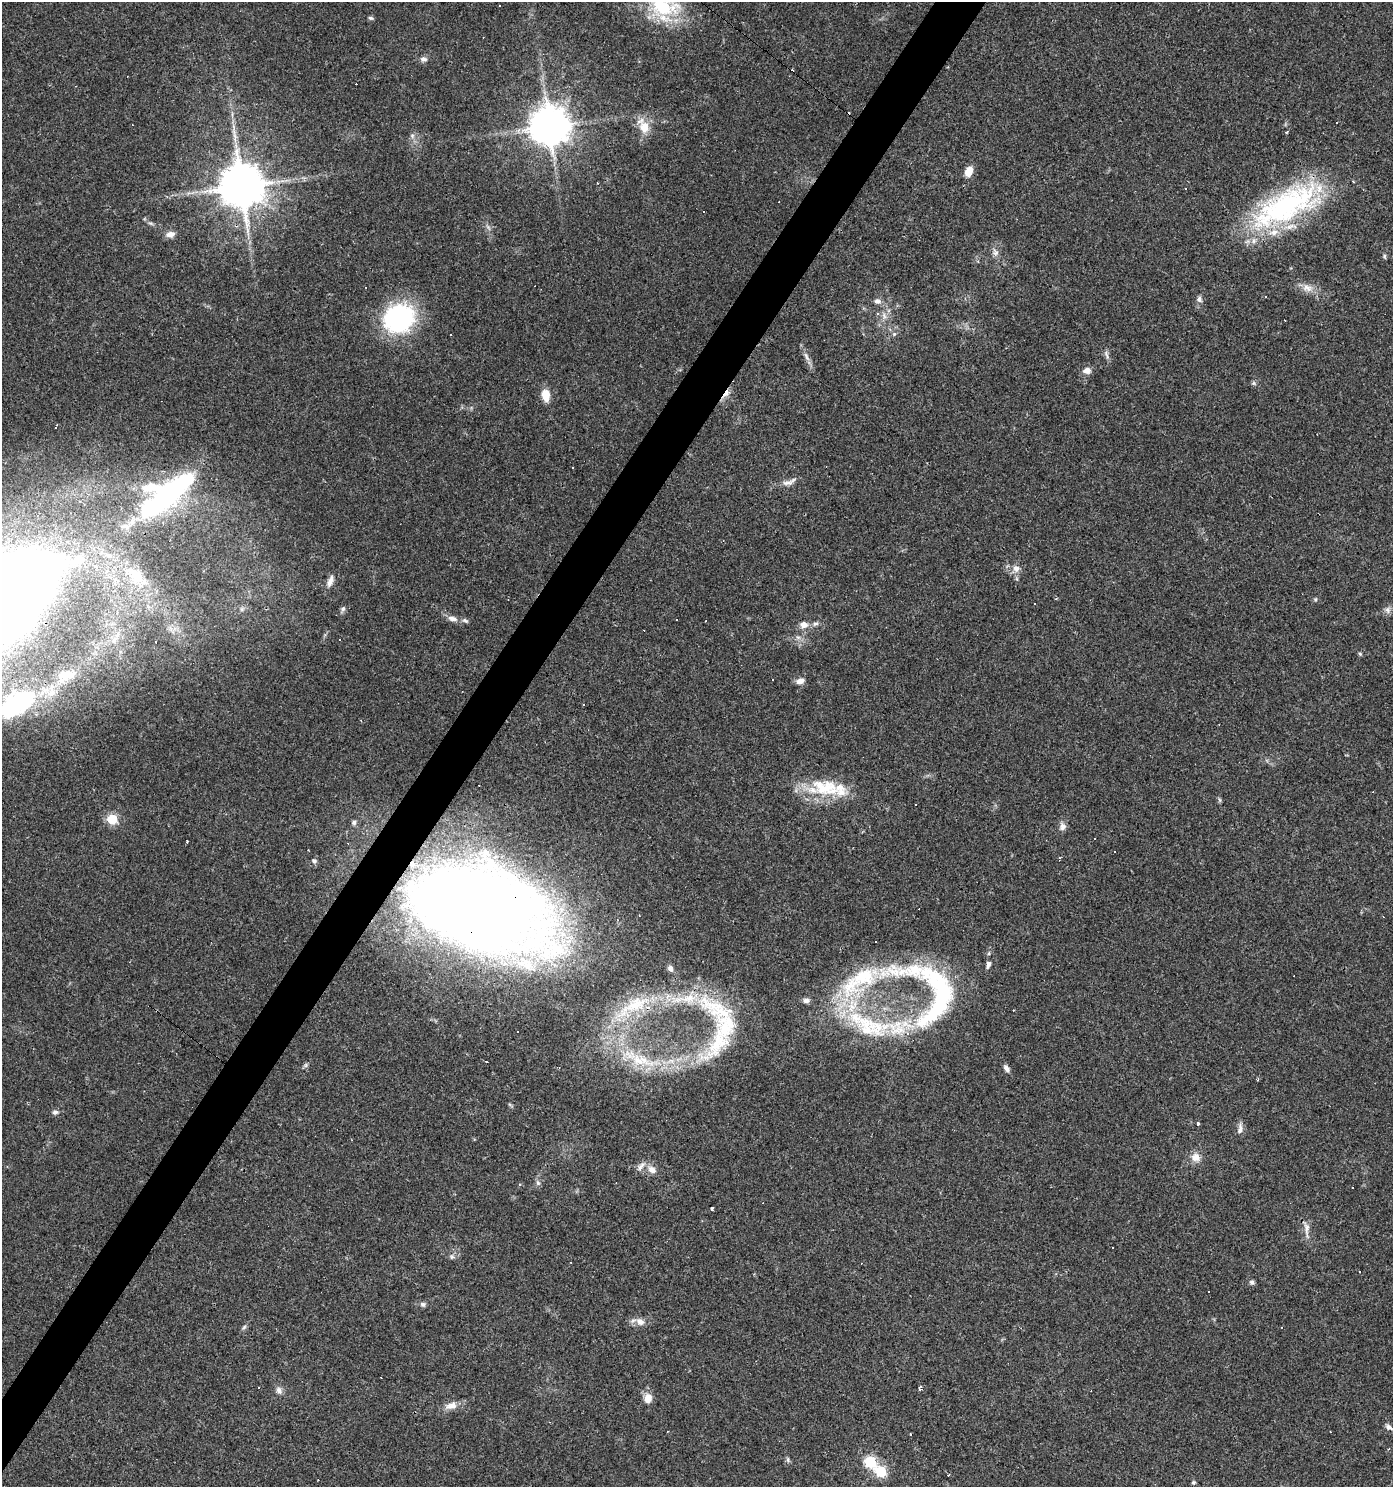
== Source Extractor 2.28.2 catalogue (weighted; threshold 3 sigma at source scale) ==
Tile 7 of 4 x 4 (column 3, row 2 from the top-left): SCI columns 3029-4419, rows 2970-4454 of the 5988 x 5939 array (HDU 1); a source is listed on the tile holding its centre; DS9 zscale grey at full resolution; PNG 1395 x 1489 px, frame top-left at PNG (2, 2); no overlay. Shown black and unused: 3% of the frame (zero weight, under 3 of 4 exposures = <1% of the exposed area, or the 3 px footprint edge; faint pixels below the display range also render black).
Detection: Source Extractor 2.28.2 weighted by HDU 2 'WHT'; one run over the whole footprint, this tile lists its part. Background 0.029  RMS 0.0038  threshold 0.0173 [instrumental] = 3 sigma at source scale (4.5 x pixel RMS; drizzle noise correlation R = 1.50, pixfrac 1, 0.0396/0.0396 arcsec/px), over >= 5 px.
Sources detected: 154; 4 inside a brighter object's white glare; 30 cosmic-ray / hot-pixel residue — not listed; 18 inside a brighter listed object's ellipse — not listed separately; the other 102 listed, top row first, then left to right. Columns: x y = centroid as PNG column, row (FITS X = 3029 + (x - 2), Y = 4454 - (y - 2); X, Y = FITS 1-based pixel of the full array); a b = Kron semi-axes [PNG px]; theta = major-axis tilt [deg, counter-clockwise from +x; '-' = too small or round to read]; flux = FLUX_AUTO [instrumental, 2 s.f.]
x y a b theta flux
499 5 3 2 - 0.4
662 7 39 23 -21 27
371 18 7 5 -16 0.68
423 59 9 7 -3 1.5
127 76 3 2 - 0.25
549 126 11 11 - 1100
644 127 19 14 -77 6.5
1287 132 3 3 - 0.57
235 136 10 4 -71 1.4
412 136 6 6 - 0.96
969 172 11 8 67 4
241 186 12 11 - 1700
1286 206 95 34 28 76
704 211 3 2 - 0.45
150 223 8 3 -19 0.75
170 234 12 7 12 2.4
995 252 10 7 -50 1.6
1384 256 6 4 -75 0.61
1307 288 16 10 -13 3.6
1266 297 3 3 - 0.36
1199 299 9 6 -72 1.3
877 301 10 8 -16 1.7
878 314 3 3 - 1.7
884 316 10 6 -64 1.7
399 318 33 28 26 54
451 334 3 2 - 0.39
894 334 6 5 - 0.75
1106 355 14 4 -66 1.3
806 356 15 5 -65 2.1
1087 371 11 8 5 2.2
1254 383 7 5 -21 0.75
726 393 15 5 52 2.5
545 395 11 7 -82 6.4
56 427 6 2 58 0.81
572 468 3 2 - 0.34
789 482 21 7 20 2.7
166 495 76 30 40 65
1016 568 10 9 - 2.5
136 575 25 16 -56 11
1017 579 6 4 -71 0.63
330 581 16 7 69 2.7
1056 598 3 2 - 0.56
1315 599 6 5 - 0.57
1034 604 3 3 - 1.5
242 609 6 6 - 0.89
343 609 8 6 49 0.99
1388 610 9 8 - 1.6
453 619 14 7 -17 2.5
676 620 3 2 - 0.52
706 621 3 2 - 0.29
804 624 11 9 -3 2.8
815 624 9 5 16 1.2
114 640 13 7 59 3
340 640 2 2 - 0.35
1360 654 5 4 - 0.54
64 675 24 17 41 8.7
800 681 11 7 12 2.1
19 703 39 21 30 44
583 704 3 3 - 0.65
825 787 44 24 -11 20
112 819 6 5 - 24
354 822 7 6 - 0.98
1062 826 10 9 - 1.9
1094 839 3 2 - 0.35
187 842 3 3 - 0.88
314 861 6 6 - 1
481 910 110 60 -17 720
670 968 7 6 - 1.5
936 995 117 89 -55 100
806 1001 8 6 1 1.5
634 1006 61 18 29 23
718 1010 68 27 -31 33
718 1044 60 22 49 25
638 1060 25 13 -27 11
306 1065 6 6 - 0.72
55 1112 8 6 8 1.1
1198 1124 3 3 - 3
1240 1128 16 6 81 1.9
1196 1157 12 11 - 3.6
652 1170 14 9 -31 2.9
538 1183 8 6 -74 1.1
519 1185 4 3 - 0.42
712 1209 4 3 - 1.3
1307 1228 26 8 -77 3.3
1112 1247 3 2 - 0.45
452 1257 7 5 69 0.89
1252 1282 5 5 - 1.2
1209 1292 3 3 - 0.87
423 1304 7 6 - 1
640 1322 14 10 -31 2.8
244 1327 8 4 54 0.81
258 1387 3 3 - 2.6
920 1388 5 3 - 1.5
279 1390 10 8 -66 1.8
648 1398 10 9 - 4
451 1406 17 9 18 3.7
1389 1427 11 6 -32 1.3
911 1434 3 3 - 1.2
788 1460 8 5 -73 0.77
870 1462 6 6 - 36
881 1472 6 6 - 30
1193 1482 6 4 2 0.57
Overlapping masked pixels (flux is a lower limit): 4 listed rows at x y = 241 186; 726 393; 481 910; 634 1006
Isophote crosses this tile's border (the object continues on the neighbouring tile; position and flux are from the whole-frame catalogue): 2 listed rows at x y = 662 7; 19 703